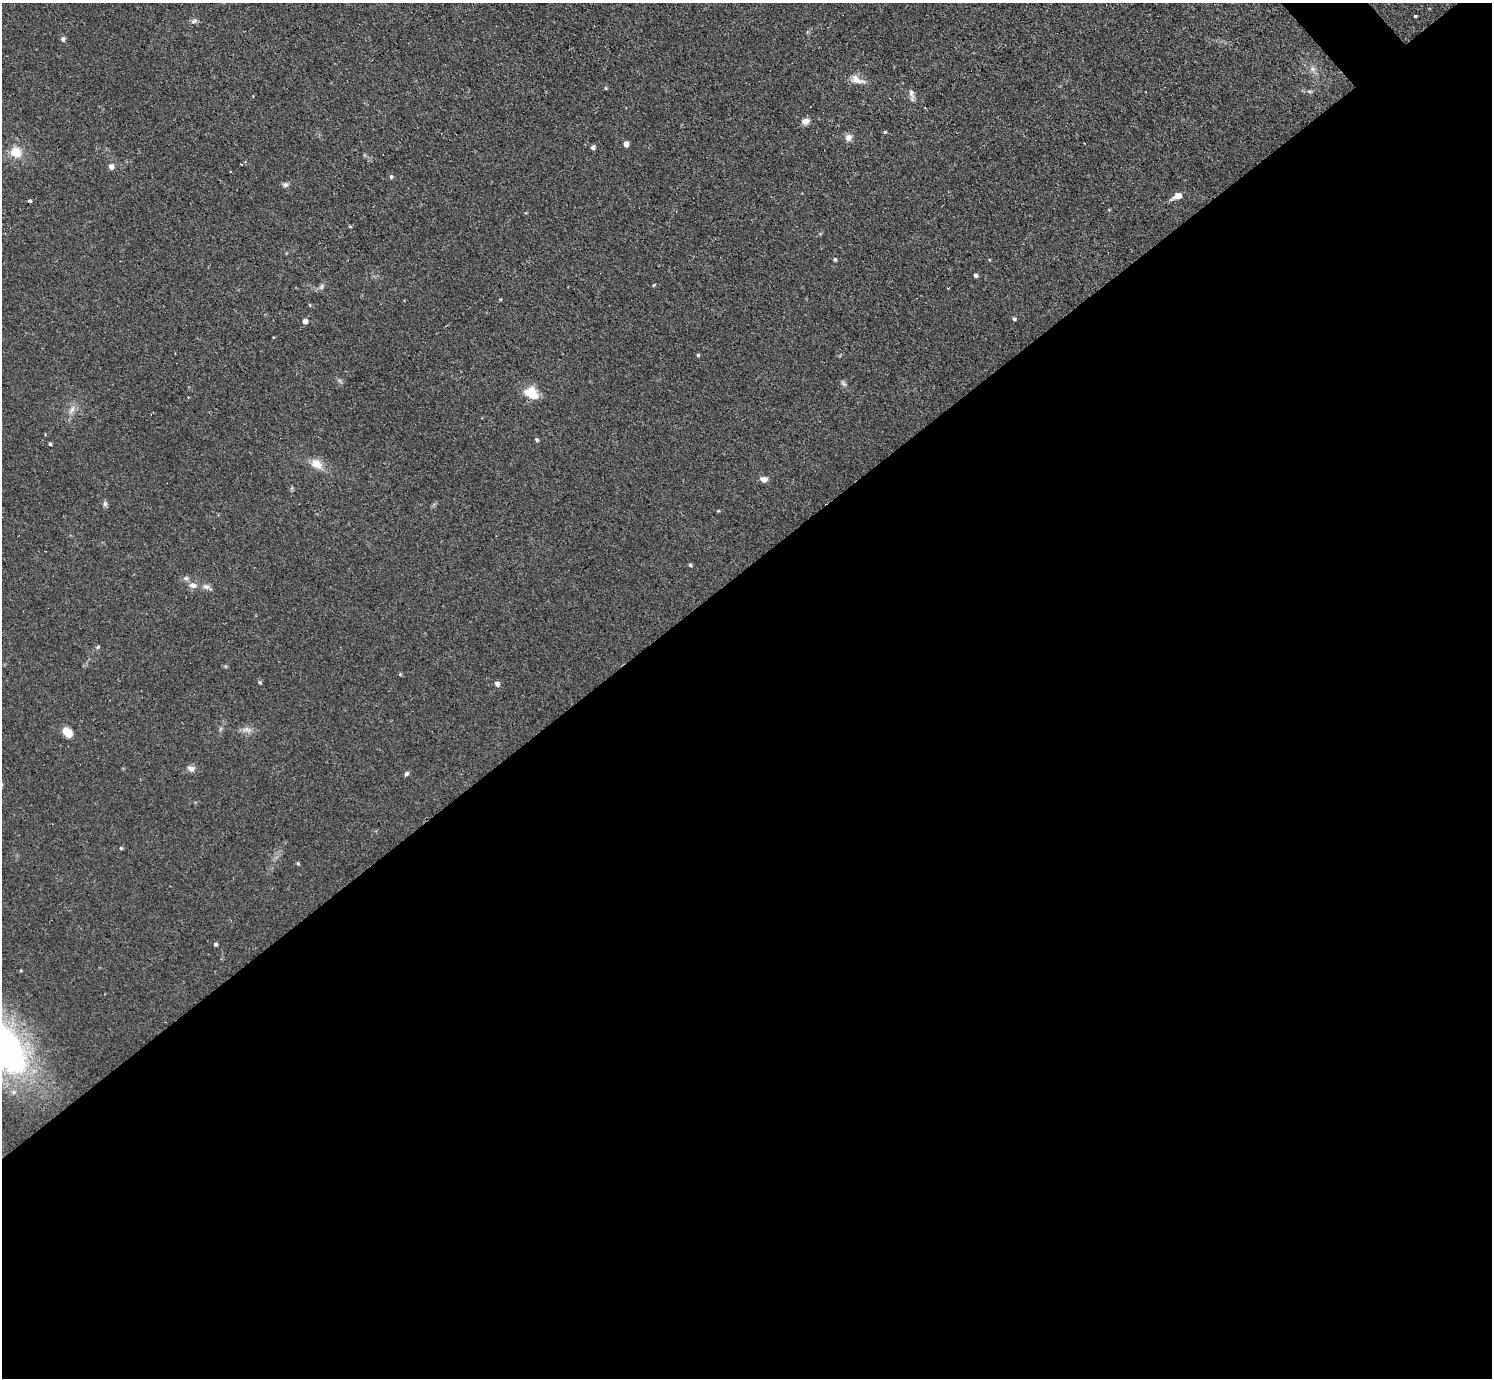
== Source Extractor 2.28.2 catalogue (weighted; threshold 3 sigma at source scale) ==
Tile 15 of 4 x 4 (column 3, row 4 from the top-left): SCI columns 3042-4531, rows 330-1705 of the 6126 x 6131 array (HDU 1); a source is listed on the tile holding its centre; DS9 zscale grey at full resolution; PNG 1494 x 1380 px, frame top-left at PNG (2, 3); no overlay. Shown black and unused: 59% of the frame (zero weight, under 3 of 4 exposures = <1% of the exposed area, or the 3 px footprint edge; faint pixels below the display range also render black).
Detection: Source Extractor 2.28.2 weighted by HDU 2 'WHT'; one run over the whole footprint, this tile lists its part. Background 0.0738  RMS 0.006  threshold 0.027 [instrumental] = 3 sigma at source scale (4.5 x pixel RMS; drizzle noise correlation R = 1.50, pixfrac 1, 0.05/0.05 arcsec/px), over >= 5 px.
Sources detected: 51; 2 cosmic-ray / hot-pixel residue — not listed; the other 49 listed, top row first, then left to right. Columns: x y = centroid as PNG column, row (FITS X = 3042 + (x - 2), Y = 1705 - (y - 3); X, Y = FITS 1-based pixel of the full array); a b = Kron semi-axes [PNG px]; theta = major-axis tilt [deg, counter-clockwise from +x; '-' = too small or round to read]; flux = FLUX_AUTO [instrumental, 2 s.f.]
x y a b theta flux
1415 16 3 3 - 1.7
194 21 9 5 17 1.6
63 39 7 5 75 1.3
1313 69 7 6 - 2
858 80 21 9 -29 5.4
606 88 4 4 - 0.64
911 93 12 7 -78 2.7
805 121 10 7 19 3.2
885 132 4 3 - 0.7
848 137 8 8 - 3.3
626 144 5 4 - 3.8
593 147 5 4 - 1.8
16 152 11 11 - 10
111 166 6 5 - 3
391 177 5 4 - 0.99
285 185 7 6 - 1.6
1178 196 10 6 26 5.8
30 201 4 3 - 3.5
835 259 4 4 - 0.87
975 275 5 4 - 1.5
321 287 8 5 51 1.7
310 305 4 4 - 0.57
1014 319 4 4 - 1
305 321 5 5 - 2.9
698 355 4 4 - 0.79
844 384 9 5 -56 1.3
531 393 18 13 -30 11
72 409 11 6 71 3.1
537 440 5 4 - 1
50 444 4 4 - 0.88
317 464 17 11 -36 7.1
764 479 9 6 -7 3
105 504 7 6 - 1.4
718 511 5 3 - 0.51
690 565 4 4 - 1.1
193 585 10 7 -1 3.3
206 587 10 6 -20 2.4
98 647 6 4 47 0.86
400 674 4 4 - 0.67
260 682 6 4 -21 0.82
497 684 6 5 - 2.3
247 730 15 7 -5 3.4
67 732 10 7 -47 8.6
191 768 11 7 -2 2.6
406 773 5 5 - 1.5
121 848 4 4 - 0.72
298 863 4 4 - 0.86
216 944 4 4 - 1.1
2 1045 60 27 -54 290
Isophote crosses this tile's border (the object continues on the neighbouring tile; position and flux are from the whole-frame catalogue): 1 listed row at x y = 2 1045